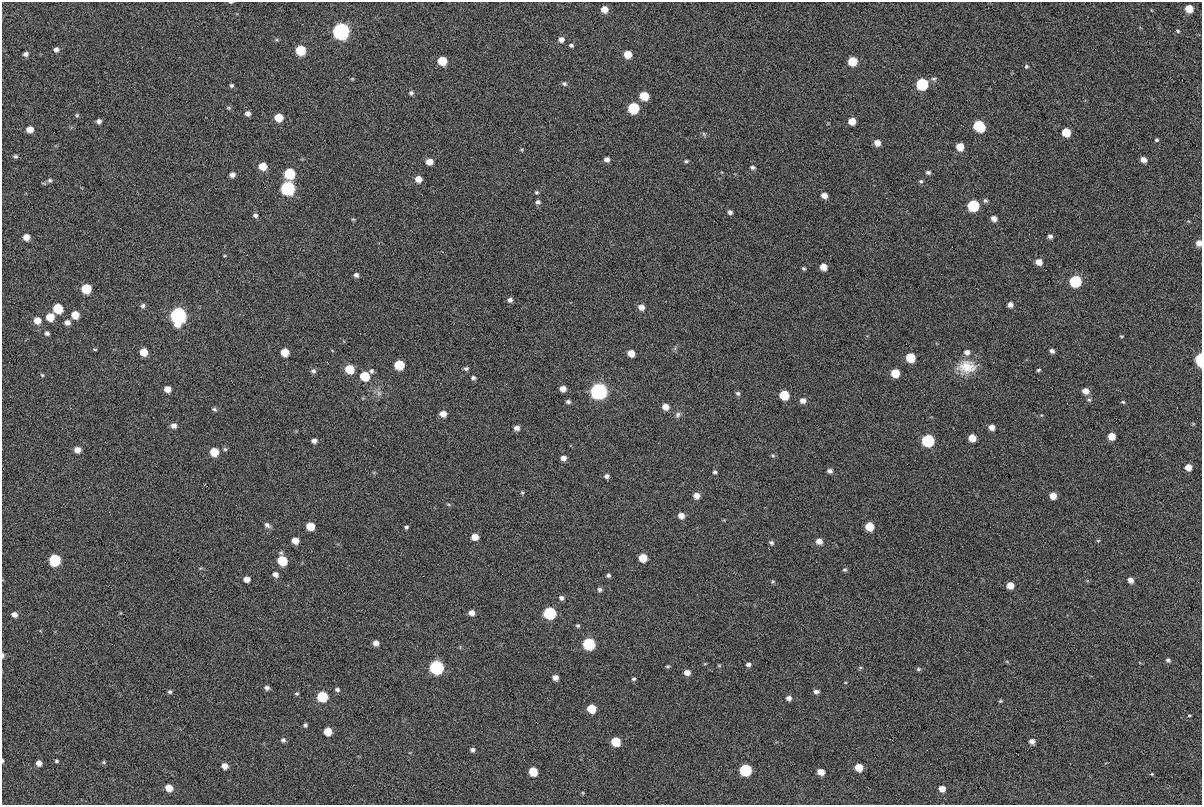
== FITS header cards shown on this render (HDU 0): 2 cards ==
NAXIS1  =                 1200
NAXIS2  =                  803

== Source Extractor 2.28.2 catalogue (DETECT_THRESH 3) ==
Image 1200 x 803 px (HDU 0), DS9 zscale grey, 1 PNG px = 1 image px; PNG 1204 x 807 px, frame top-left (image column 1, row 803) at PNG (2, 2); no overlay
Background 216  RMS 4.8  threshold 14.4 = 3 sigma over >= 5 px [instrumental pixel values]
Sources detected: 203; all 203 listed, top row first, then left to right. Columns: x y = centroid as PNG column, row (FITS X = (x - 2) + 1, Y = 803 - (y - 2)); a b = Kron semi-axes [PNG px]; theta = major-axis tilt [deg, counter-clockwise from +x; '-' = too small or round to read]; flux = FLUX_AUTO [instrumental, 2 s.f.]
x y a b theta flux
231 2 6 3 -8 340
1189 8 6 5 - 6200
604 9 7 6 - 3300
341 31 7 7 - 170000
1178 31 5 3 - 420
561 39 7 6 - 1800
571 45 6 5 - 780
56 49 6 6 - 1200
300 50 6 6 - 15000
26 54 6 5 - 1100
628 54 6 5 - 5200
442 61 6 6 - 9400
852 61 6 6 - 10000
1026 66 5 4 - 450
352 79 5 4 - 380
934 79 7 5 0 690
564 84 7 6 - 790
922 84 7 6 - 33000
232 85 6 5 - 630
411 93 7 6 - 830
644 96 6 6 - 9100
229 108 6 5 - 560
633 108 7 6 - 23000
247 113 6 6 - 1500
77 115 6 5 - 510
279 117 6 6 - 6900
99 121 5 5 - 1300
852 121 6 5 - 4600
979 126 8 6 -38 24000
30 129 6 6 - 3400
1066 132 6 6 - 8900
704 134 6 4 -46 500
1156 140 3 3 - 470
877 143 6 5 - 2200
960 147 6 5 - 5100
522 150 5 3 - 350
15 156 7 6 - 750
607 159 6 5 - 1300
1143 160 5 4 - 2100
686 161 4 4 - 490
429 162 7 6 - 2900
263 166 7 6 - 5800
753 167 5 4 - 710
928 172 5 4 - 740
289 173 7 7 - 22000
232 175 7 6 - 1600
418 179 6 6 - 3100
50 180 7 6 - 840
921 181 5 5 - 570
288 188 7 7 - 74000
536 192 5 5 - 510
824 195 5 4 - 2400
985 201 6 5 - 630
538 202 6 6 - 880
973 205 7 6 - 29000
730 212 4 4 - 910
255 216 6 5 - 950
353 219 6 4 -1 380
994 219 5 5 - 2100
1050 236 5 4 - 1000
26 237 5 5 - 2900
1199 243 6 5 - 2100
225 256 6 3 9 330
1039 262 6 5 - 3100
823 267 6 5 - 3500
804 268 4 3 - 440
356 275 5 5 - 1000
1075 281 6 6 - 32000
86 289 6 6 - 13000
510 300 6 5 - 1100
1010 305 5 5 - 1500
143 306 7 6 - 890
641 307 6 5 - 2200
58 308 6 6 - 14000
75 315 6 6 - 5100
178 315 8 7 - 150000
50 317 6 6 - 6000
37 320 6 5 - 3300
67 323 6 5 - 1600
47 333 5 4 - 830
1122 336 5 3 - 280
95 349 5 3 - 320
1052 351 4 4 - 1000
143 352 6 6 - 5600
285 352 6 6 - 6200
967 352 7 6 - 1500
631 353 6 5 - 4000
910 357 6 6 - 11000
1200 359 7 4 87 23000
399 365 6 6 - 14000
967 367 23 16 5 7000
350 369 6 6 - 9800
466 369 6 5 - 640
1038 370 4 3 - 430
313 371 7 6 - 880
371 371 6 5 - 720
895 373 6 6 - 8200
42 375 5 5 - 460
365 376 6 6 - 13000
473 378 5 4 - 730
167 389 6 5 - 3100
563 389 5 5 - 2400
599 391 7 7 - 180000
1085 391 6 5 - 2600
379 393 8 7 - 1300
738 393 6 5 - 730
784 395 6 6 - 12000
1089 400 6 5 - 540
803 401 6 5 - 1700
568 402 5 4 - 750
1123 402 5 4 - 410
665 407 6 6 - 2800
214 409 7 5 -19 690
443 414 6 5 - 2900
678 415 9 7 49 1100
1041 415 5 3 - 270
173 426 7 6 - 1800
992 427 5 5 - 2100
517 428 6 5 - 1700
1111 436 5 5 - 4600
972 438 6 5 - 4600
928 440 7 6 - 44000
314 441 5 5 - 1400
225 449 6 5 - 590
77 450 7 6 - 2500
214 452 6 6 - 8500
773 456 5 5 - 470
563 458 6 5 - 1600
1188 467 5 5 - 3700
830 471 5 4 - 980
715 472 5 5 - 640
607 476 6 5 - 1000
522 493 6 4 -68 460
696 496 6 5 - 2700
1053 496 5 5 - 3300
448 504 7 3 -19 440
681 516 6 6 - 2500
267 525 9 6 -35 1200
310 526 6 6 - 7400
869 526 6 6 - 8800
406 527 4 3 - 610
475 537 6 5 - 3300
295 540 6 5 - 3600
819 541 5 5 - 2400
1098 541 5 3 - 290
771 543 5 4 - 710
643 558 6 6 - 7000
55 560 7 7 - 26000
282 560 7 6 - 15000
845 570 5 4 - 520
275 574 7 6 - 1600
608 575 5 5 - 750
247 579 5 5 - 2300
1130 580 5 4 - 2000
773 582 5 4 - 430
1010 585 5 5 - 3600
600 589 6 6 - 830
561 598 6 6 - 1100
471 613 6 6 - 2200
550 613 7 6 - 45000
14 614 7 6 - 1700
578 626 5 5 - 590
376 643 6 5 - 1800
589 644 7 6 - 44000
3 655 7 4 88 680
1168 660 6 5 - 740
748 664 5 4 - 1000
719 665 6 4 0 320
668 666 5 4 - 470
436 667 7 6 - 92000
918 669 5 4 - 500
687 672 6 5 - 2100
555 677 6 5 - 2000
634 679 5 5 - 600
267 688 6 5 - 1100
337 689 7 5 -16 860
816 691 6 4 -1 1100
170 692 5 5 - 690
297 694 5 4 - 490
322 697 6 6 - 21000
789 698 6 5 - 1300
1000 701 4 4 - 370
591 709 6 6 - 9500
1189 715 4 3 - 350
305 725 5 4 - 660
328 731 6 6 - 6100
283 740 6 6 - 870
1032 741 5 5 - 1800
616 742 6 6 - 12000
472 750 5 5 - 950
3 761 5 3 - 450
56 761 5 5 - 500
104 762 6 5 - 490
39 763 6 5 - 2100
224 766 6 5 - 2600
859 767 6 5 - 5700
745 770 7 6 - 37000
533 771 6 6 - 9800
821 772 6 5 - 3800
1152 774 4 3 - 310
169 788 6 6 - 4600
942 788 6 5 - 3000
583 793 5 4 - 340
At the frame edge (FLAGS 8, measured only in part): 5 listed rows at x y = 231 2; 1199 243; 1200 359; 3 655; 3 761